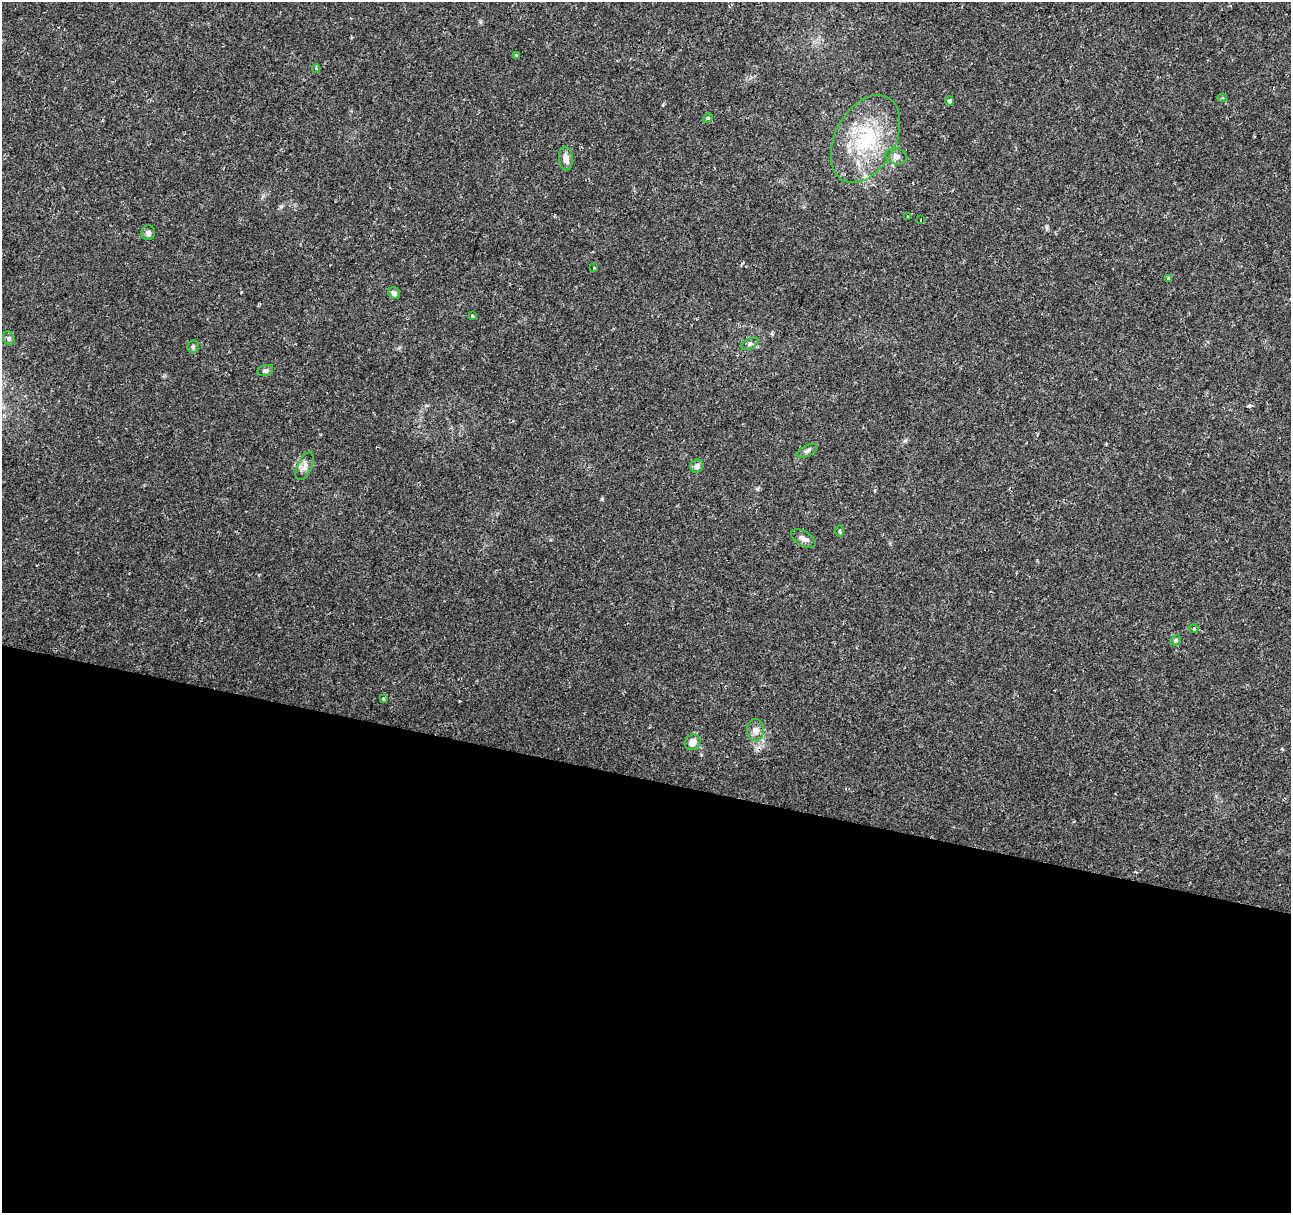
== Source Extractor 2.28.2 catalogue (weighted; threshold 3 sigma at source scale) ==
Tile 14 of 4 x 4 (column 2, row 4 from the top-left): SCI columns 1298-2586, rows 284-1494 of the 5165 x 5346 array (HDU 1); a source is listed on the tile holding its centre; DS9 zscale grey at full resolution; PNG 1293 x 1215 px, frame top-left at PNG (2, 2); each listed source drawn as its Kron ellipse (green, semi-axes under 4 px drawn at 4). Shown black and unused: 36% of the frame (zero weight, under 2 of 3 exposures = <1% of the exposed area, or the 3 px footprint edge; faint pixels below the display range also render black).
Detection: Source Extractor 2.28.2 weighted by HDU 2 'WHT'; one run over the whole footprint, this tile lists its part. Background 0.0365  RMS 0.0038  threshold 0.017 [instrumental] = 3 sigma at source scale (4.5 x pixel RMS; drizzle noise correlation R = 1.50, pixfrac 1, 0.0396/0.0396 arcsec/px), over >= 5 px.
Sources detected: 29; all 29 listed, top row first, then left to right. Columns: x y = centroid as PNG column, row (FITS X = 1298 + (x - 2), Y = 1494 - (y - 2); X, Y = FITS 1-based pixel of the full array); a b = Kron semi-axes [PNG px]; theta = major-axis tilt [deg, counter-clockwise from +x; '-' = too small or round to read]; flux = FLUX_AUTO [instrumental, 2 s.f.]
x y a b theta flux
517 56 3 3 - 0.98
316 69 4 3 - 0.4
1222 98 5 3 - 0.42
950 101 5 4 - 1.1
708 118 5 4 - 0.46
865 139 47 30 62 29
896 156 11 8 -13 1.8
566 159 12 7 -84 2.4
908 216 4 3 - 0.35
921 220 3 3 - 1.5
148 233 7 7 - 1.2
594 268 3 3 - 0.57
1168 279 3 3 - 1.4
394 293 6 5 - 1.3
472 316 3 3 - 1.9
9 338 7 5 -68 0.83
750 344 9 5 26 0.97
193 347 6 5 - 0.67
265 370 8 5 16 0.86
807 451 11 5 26 1.1
305 466 14 7 65 2.1
697 466 7 6 - 1.7
839 531 5 3 - 0.42
803 538 13 7 -31 1.8
1194 629 4 3 - 0.85
1176 640 6 4 46 0.52
383 699 3 2 - 0.42
755 730 11 8 -90 2.1
693 742 8 7 - 3.2
Unlisted compact peaks at least as high as the median listed source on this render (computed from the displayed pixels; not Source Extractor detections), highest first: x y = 602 499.